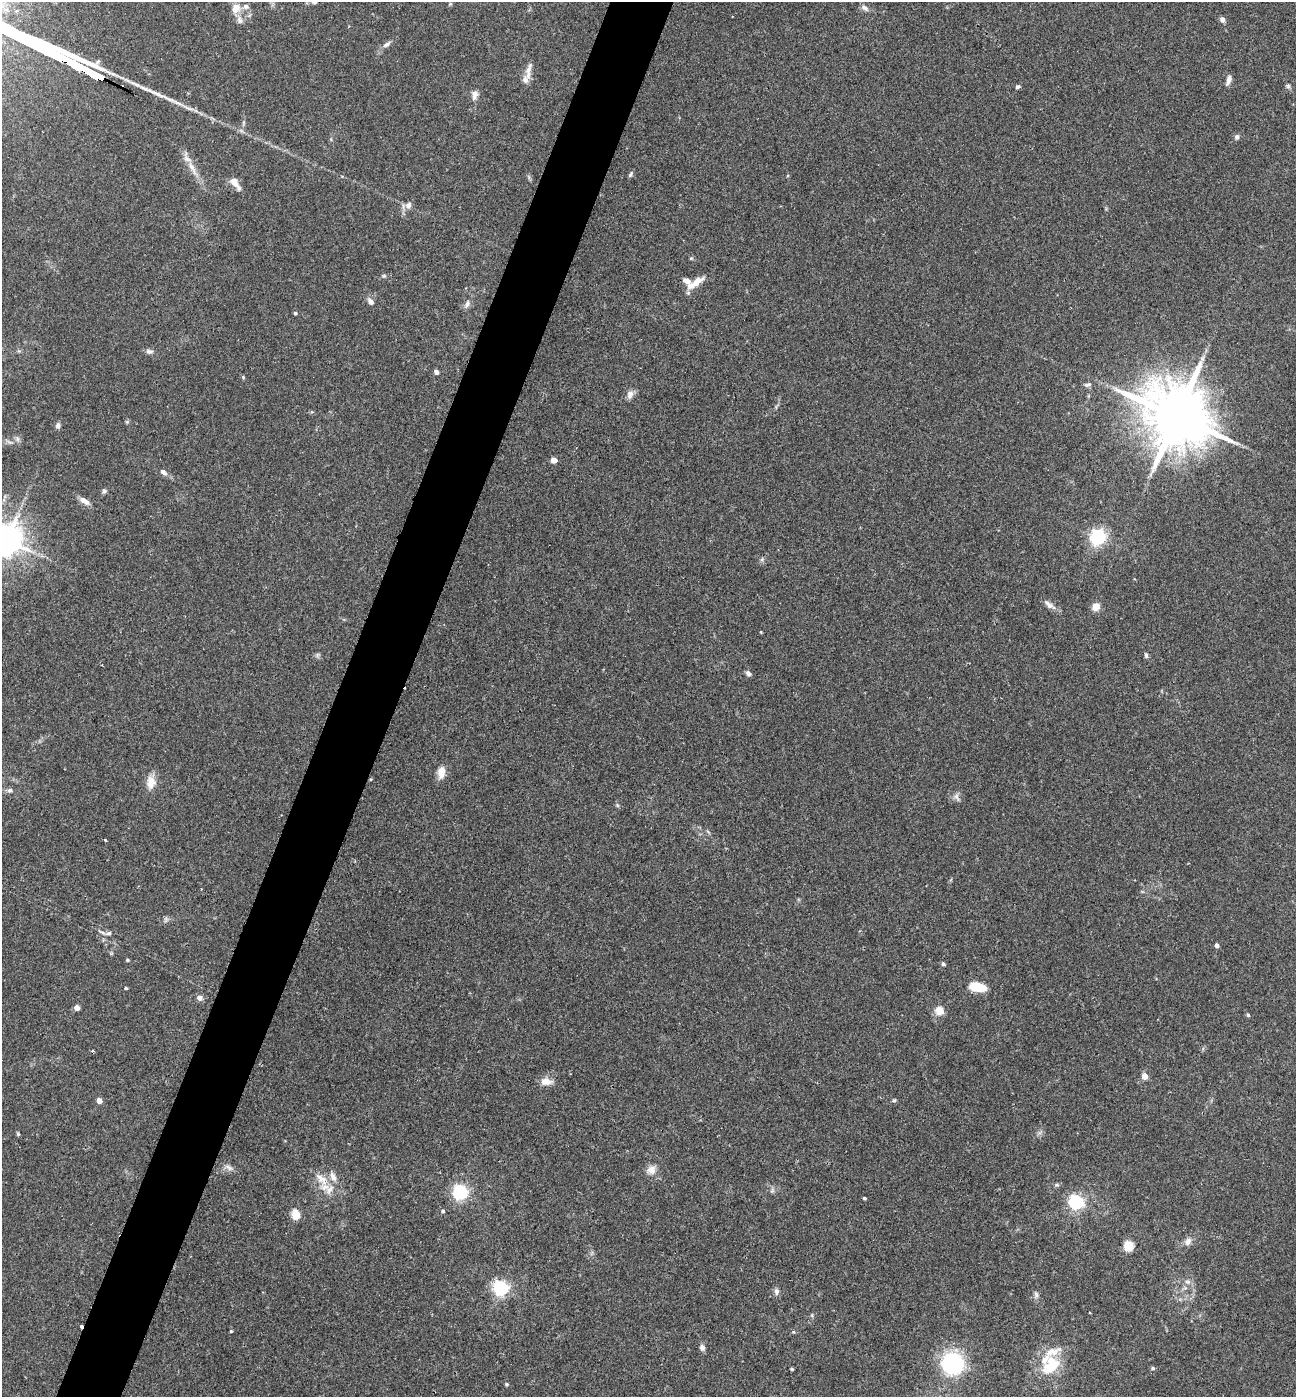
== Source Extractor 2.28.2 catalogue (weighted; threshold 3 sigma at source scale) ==
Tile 7 of 4 x 4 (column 3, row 2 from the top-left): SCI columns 2735-4028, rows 2796-4190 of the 5602 x 5588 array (HDU 1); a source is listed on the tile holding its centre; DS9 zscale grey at full resolution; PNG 1298 x 1399 px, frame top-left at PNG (2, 2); no overlay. Shown black and unused: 5% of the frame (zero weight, under 2 of 3 exposures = <1% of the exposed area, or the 3 px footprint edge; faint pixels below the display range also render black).
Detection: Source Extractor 2.28.2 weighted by HDU 2 'WHT'; one run over the whole footprint, this tile lists its part. Background 0.102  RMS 0.0072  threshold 0.0324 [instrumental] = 3 sigma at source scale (4.5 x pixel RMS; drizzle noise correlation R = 1.50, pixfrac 1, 0.05/0.05 arcsec/px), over >= 5 px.
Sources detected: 101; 2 cosmic-ray / hot-pixel residue — not listed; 10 inside a brighter listed object's ellipse — not listed separately; the other 89 listed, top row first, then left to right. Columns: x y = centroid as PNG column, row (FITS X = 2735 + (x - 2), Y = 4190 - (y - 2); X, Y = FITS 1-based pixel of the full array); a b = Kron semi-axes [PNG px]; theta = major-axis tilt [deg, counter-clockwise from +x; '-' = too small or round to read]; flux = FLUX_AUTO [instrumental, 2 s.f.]
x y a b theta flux
865 8 11 6 -34 3.2
236 9 12 9 55 7.3
1222 19 6 5 - 3
240 20 11 8 -64 3.6
387 44 13 6 35 3
529 69 19 6 70 5.1
1229 80 12 5 74 3.4
1288 86 7 5 -2 1.4
122 87 3 3 - 1.9
1018 87 6 5 - 1.5
475 95 12 8 83 4
1237 137 7 6 - 2
192 168 32 7 -59 9.7
631 174 8 5 59 1.4
234 182 13 8 -46 5.8
408 205 9 8 - 3.8
691 258 6 4 1 0.86
697 282 22 8 39 8.8
370 301 9 6 -51 3.4
467 304 11 7 66 3.2
295 313 4 3 - 1.2
149 352 10 7 -11 2.5
436 372 4 4 - 3.6
243 377 5 4 - 0.95
1088 385 10 6 13 2.2
630 394 11 7 76 3.9
1177 416 21 16 -31 7000
58 426 7 5 88 2.4
17 439 8 6 -69 2.2
554 460 5 4 - 7.8
163 472 10 6 -39 2.9
104 491 7 6 - 1.6
84 501 13 6 -31 5.3
1098 537 6 6 - 230
6 540 10 9 - 1700
762 559 6 4 72 1.2
1049 605 19 7 -37 4.3
1096 607 10 9 - 5.6
317 655 6 6 - 1.5
1146 655 7 4 -88 1.5
748 673 7 5 -36 2.1
441 772 15 9 84 7.4
151 782 18 11 86 8.8
10 790 7 5 1 2.1
957 797 14 7 -57 3.1
617 805 6 4 -47 1.1
105 840 3 3 - 1.2
166 919 7 4 -72 1.4
108 933 11 5 13 2.3
1217 945 4 4 - 2.5
127 960 4 4 - 0.85
943 964 5 4 - 1.8
977 987 17 9 -11 18
126 988 3 3 - 0.91
199 998 7 6 - 3.3
77 1008 4 4 - 5.6
940 1011 5 5 - 25
1248 1015 5 4 - 1.2
92 1050 4 3 - 1
1144 1076 5 4 - 9.9
546 1081 13 8 -5 7.2
894 1100 6 5 - 1.1
99 1101 4 4 - 6.4
18 1134 5 4 - 0.98
229 1167 13 6 -30 3.2
651 1170 13 11 40 5.9
322 1179 25 12 -53 12
1057 1185 6 5 - 1.3
772 1191 7 5 78 1.6
460 1192 6 6 - 190
864 1198 3 3 - 1.1
1076 1202 6 6 - 150
443 1211 5 4 - 1.5
295 1214 10 8 -85 11
1188 1241 11 9 53 4
1129 1246 5 5 - 44
1187 1282 10 4 0 2.2
501 1288 6 6 - 190
776 1291 9 6 -84 2.7
1036 1295 8 6 -74 2
812 1315 5 4 - 0.95
231 1331 3 3 - 1
794 1332 5 4 - 0.99
702 1347 7 6 - 2.9
952 1363 18 18 - 75
1052 1365 26 21 68 24
1153 1368 5 4 - 1.3
792 1369 4 3 - 0.8
506 1384 5 4 - 1
Overlapping masked pixels (flux is a lower limit): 1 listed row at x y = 122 87
Isophote crosses this tile's border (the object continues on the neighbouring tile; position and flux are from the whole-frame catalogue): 1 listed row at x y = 6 540